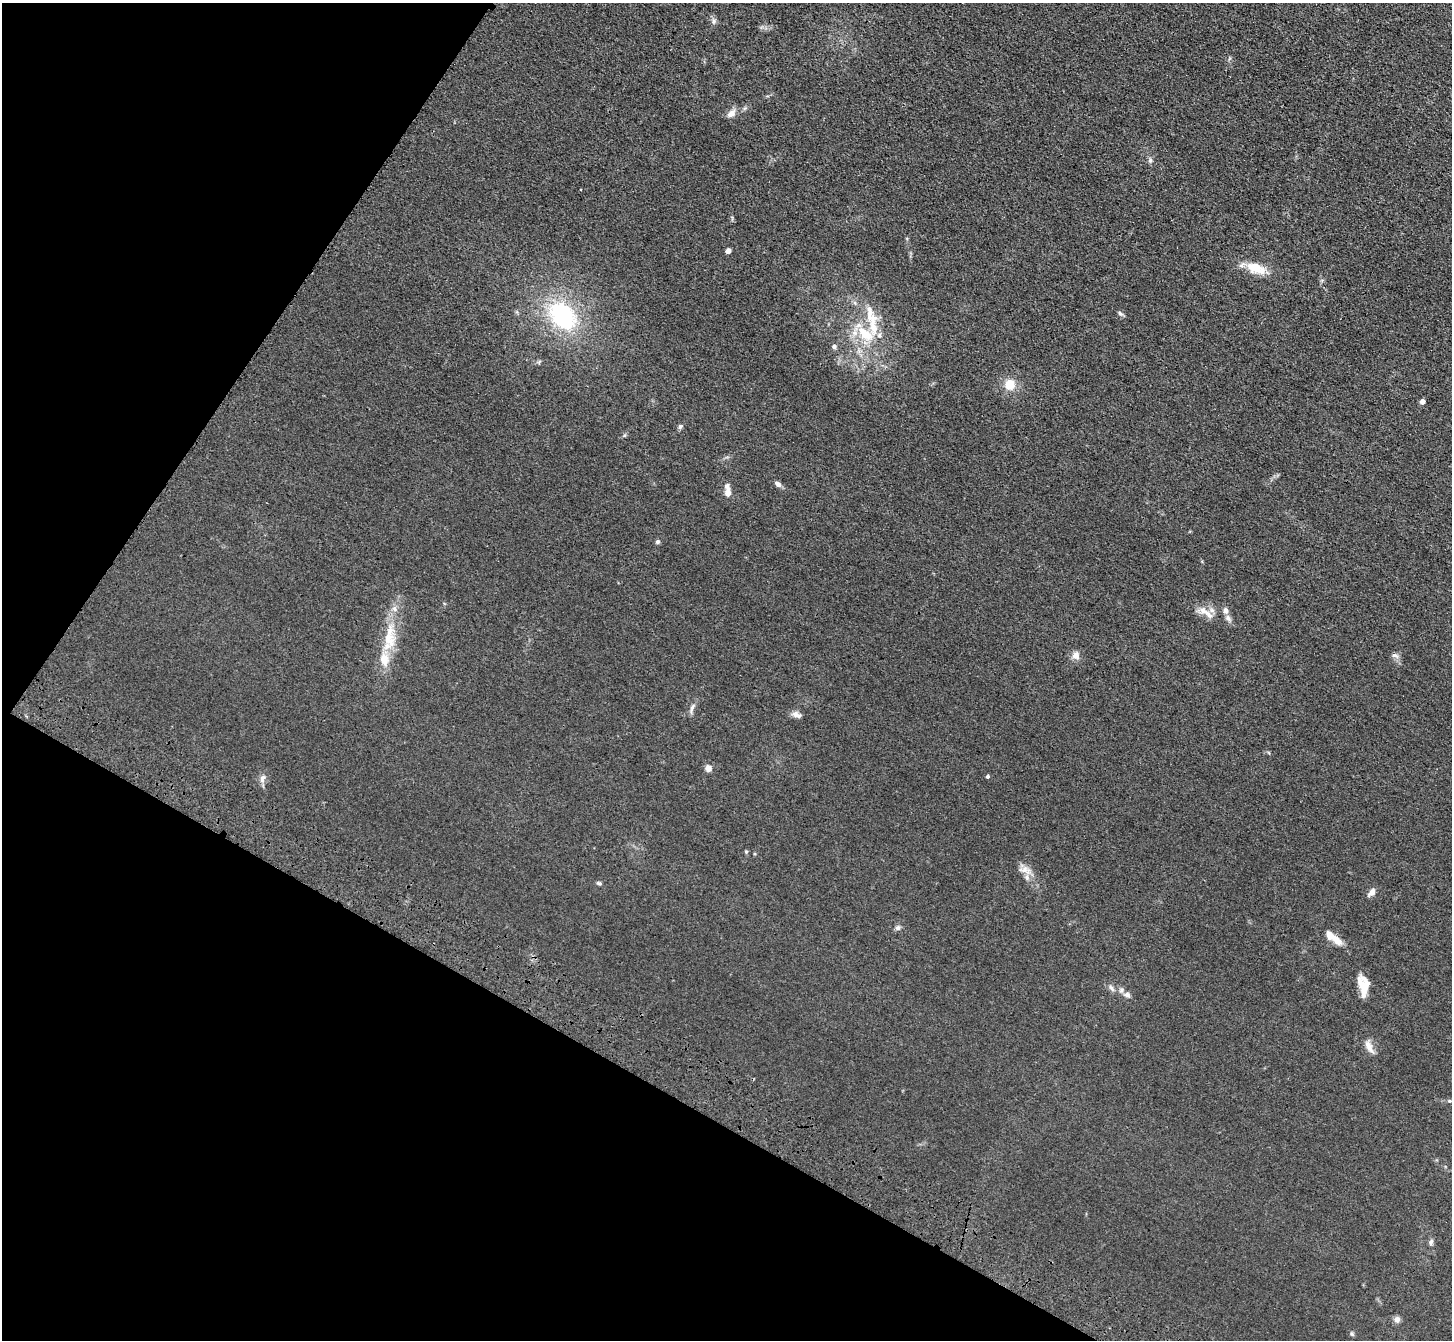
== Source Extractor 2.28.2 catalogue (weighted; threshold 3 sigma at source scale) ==
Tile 9 of 4 x 4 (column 1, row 3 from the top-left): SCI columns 73-1522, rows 1731-3068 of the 5943 x 6001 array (HDU 1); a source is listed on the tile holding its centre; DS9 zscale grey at full resolution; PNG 1454 x 1342 px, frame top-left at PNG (2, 3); no overlay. Shown black and unused: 27% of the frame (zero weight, under 3 of 4 exposures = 6% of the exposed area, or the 3 px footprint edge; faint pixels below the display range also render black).
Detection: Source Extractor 2.28.2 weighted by HDU 2 'WHT'; one run over the whole footprint, this tile lists its part. Background 0.0196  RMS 0.0052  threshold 0.0234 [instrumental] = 3 sigma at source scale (4.5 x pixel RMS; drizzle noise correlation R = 1.50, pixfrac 1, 0.05/0.05 arcsec/px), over >= 5 px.
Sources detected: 45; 4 inside a brighter listed object's ellipse — not listed separately; the other 41 listed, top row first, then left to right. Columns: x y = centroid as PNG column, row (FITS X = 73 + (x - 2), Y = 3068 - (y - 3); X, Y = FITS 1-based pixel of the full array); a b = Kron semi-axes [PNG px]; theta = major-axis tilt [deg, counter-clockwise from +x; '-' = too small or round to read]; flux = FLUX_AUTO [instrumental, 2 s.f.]
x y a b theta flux
714 21 8 5 85 1.3
731 114 11 8 40 3.3
1150 160 7 5 69 1.1
728 251 4 4 - 3.7
1256 268 25 12 -21 10
870 314 37 15 -72 14
1120 314 8 5 -48 1.1
562 316 35 25 -46 50
865 334 22 12 -40 14
834 346 6 5 - 1.3
1010 384 13 11 81 7.3
1422 401 4 4 - 3.4
680 427 7 5 56 1.1
778 484 9 6 -39 1.7
728 492 11 7 85 3.3
658 542 5 5 - 1.2
1225 610 7 7 - 2
1206 612 23 7 -43 4.9
1228 618 10 6 -67 1.8
389 637 37 14 -88 16
1076 655 11 10 - 2.9
1395 655 10 6 -20 1.6
692 708 13 5 69 1.8
796 715 13 7 -25 2.4
708 768 7 6 - 3
988 776 4 4 - 0.93
262 778 13 7 74 2.4
746 851 5 4 - 0.53
1024 870 16 10 -15 4.4
599 883 7 4 -26 0.85
1372 892 10 6 47 2.6
898 928 7 6 - 1.4
1333 937 25 8 -37 6.6
1111 988 11 5 -55 1.5
1364 990 23 10 83 7.6
1127 995 10 7 -28 2
1369 1046 18 8 -62 3.7
1450 1101 4 3 - 0.48
1431 1242 8 5 72 1.3
1397 1319 7 7 - 2.3
1352 1334 7 4 -45 0.79